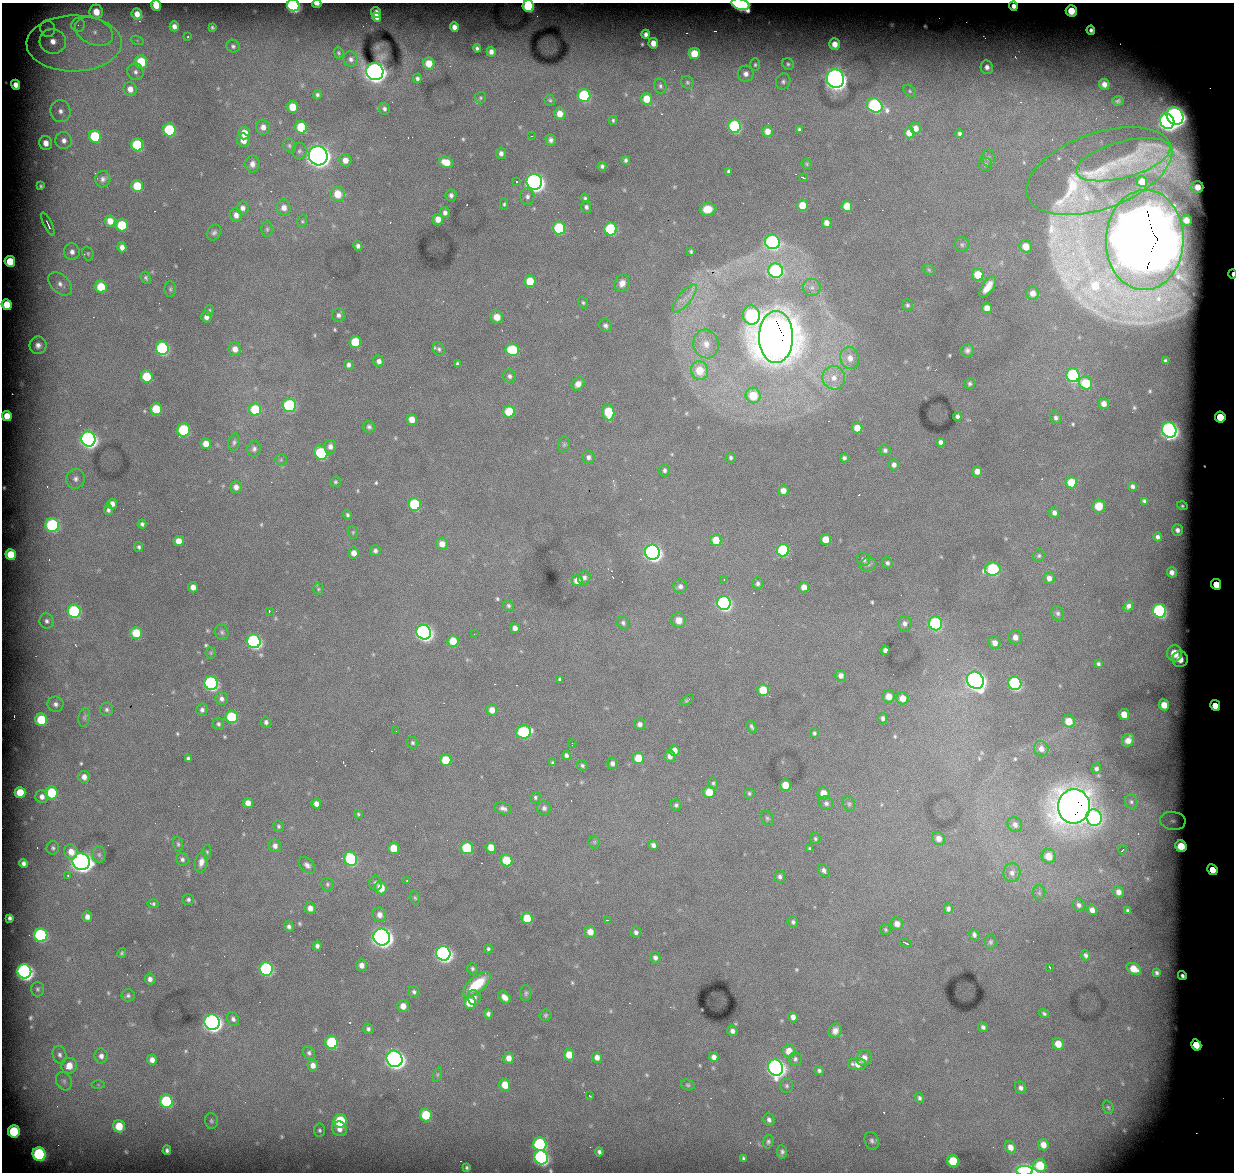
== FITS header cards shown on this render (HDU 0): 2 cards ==
NAXIS1  =                 1232 / length of data axis 1
NAXIS2  =                 1170 / length of data axis 2

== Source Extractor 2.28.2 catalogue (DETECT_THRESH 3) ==
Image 1232 x 1170 px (HDU 0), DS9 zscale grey, 1 PNG px = 1 image px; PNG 1236 x 1174 px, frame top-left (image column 1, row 1170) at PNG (2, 3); each listed source drawn as its Kron ellipse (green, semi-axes under 4 px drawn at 4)
Background 5110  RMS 33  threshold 99.1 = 3 sigma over >= 5 px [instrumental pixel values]
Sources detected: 607; of the 607, the 500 brightest by FLUX_AUTO listed and drawn (107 fainter detections omitted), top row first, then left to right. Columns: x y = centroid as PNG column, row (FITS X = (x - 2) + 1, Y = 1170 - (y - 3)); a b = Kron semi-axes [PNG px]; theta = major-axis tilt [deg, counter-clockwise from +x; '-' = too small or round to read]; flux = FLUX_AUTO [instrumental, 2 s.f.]
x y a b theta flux
317 4 5 2 - 1.1e+04
740 4 9 5 -17 4.3e+05
156 5 5 5 - 4.0e+04
293 5 6 6 - 4.8e+05
528 6 6 5 - 2.2e+05
1013 6 5 4 - 1.6e+04
1071 11 6 5 - 7.8e+04
96 12 7 6 - 3.8e+04
376 12 6 4 -65 1.7e+04
137 14 5 5 - 2.0e+04
376 17 5 4 - 1.0e+04
78 25 6 6 - 1.1e+04
174 26 5 4 - 1.2e+04
212 27 4 3 - 3.5e+03
454 27 5 4 - 1.3e+04
48 29 8 7 - 9.3e+03
1091 30 4 4 - 8.6e+03
94 32 20 13 -24 6.1e+04
646 34 4 4 - 8.1e+03
188 37 3 3 - 3.8e+03
137 40 6 4 -19 3.8e+03
53 41 13 12 - 4.3e+04
74 43 47 28 1 2.6e+05
653 43 5 5 - 2.1e+04
835 44 6 5 - 2.4e+04
233 46 7 6 - 6.2e+03
477 48 4 4 - 5.8e+03
491 52 5 4 - 1.0e+04
339 53 6 4 -66 3.6e+03
694 54 6 5 - 5.5e+04
351 59 7 7 - 8.5e+03
141 62 6 6 - 1.1e+05
429 63 6 5 - 3.9e+04
788 64 6 5 - 4.8e+03
755 65 6 5 - 4.4e+03
987 67 7 6 - 1.0e+04
135 72 8 8 - 1.0e+04
375 72 9 8 - 2.0e+06
746 74 8 8 - 1.3e+04
417 78 5 4 - 5.8e+03
835 79 9 8 - 2.2e+06
783 81 8 7 - 7.0e+03
687 82 6 6 - 4.6e+03
1104 84 5 5 - 1.3e+04
15 85 5 4 - 1.8e+04
660 86 7 6 - 5.8e+03
130 89 7 6 - 2.1e+04
910 91 7 5 -42 4.4e+03
317 95 5 4 - 4.9e+03
584 96 6 6 - 2.3e+05
480 98 6 5 - 3.5e+03
647 99 6 5 - 4.5e+04
550 100 5 5 - 3.8e+03
1118 101 6 4 16 5.0e+03
875 105 8 7 - 4.2e+05
292 107 6 5 - 4.8e+04
384 109 6 5 - 6.2e+03
61 111 11 10 - 2.2e+04
560 114 6 5 - 2.6e+04
1175 116 9 8 - 1.9e+06
613 120 4 3 - 3.6e+03
1167 121 8 7 - 1.3e+06
735 126 6 6 - 3.2e+05
263 127 7 7 - 1.6e+04
301 127 6 6 - 8.8e+04
916 128 5 5 - 1.7e+04
799 129 3 3 - 4.0e+03
169 130 6 6 - 1.9e+05
767 131 5 5 - 1.9e+04
244 133 6 6 - 3.9e+04
909 133 5 5 - 2.7e+04
959 134 4 3 - 5.1e+03
95 136 6 6 - 1.2e+05
532 136 3 2 - 3.5e+03
64 140 8 8 - 1.5e+04
243 140 7 6 - 2.5e+04
551 140 6 5 - 7.6e+03
46 143 7 6 - 2.2e+04
137 145 6 6 - 1.8e+05
289 145 7 6 - 5.4e+03
299 151 8 7 - 6.8e+03
501 153 5 5 - 8.9e+03
318 156 10 9 - 2.6e+06
989 158 8 7 - 6.6e+03
345 160 6 6 - 2.0e+04
626 160 4 3 - 5.1e+03
1123 160 48 18 15 1.0e+05
446 162 7 5 -22 3.8e+04
252 164 8 7 - 1.3e+04
807 164 5 5 - 3.4e+03
985 164 7 6 - 5.3e+03
602 166 4 4 - 5.1e+03
728 171 4 3 - 4.7e+03
1099 171 76 38 20 1.9e+05
803 178 4 2 - 4.9e+03
103 179 8 7 - 9.2e+03
1142 181 5 5 - 2.5e+04
517 182 3 3 - 7.1e+03
534 182 8 7 - 1.4e+06
41 186 4 3 - 4.1e+03
137 186 6 5 - 8.1e+04
1197 187 6 5 - 3.1e+04
338 194 7 7 - 4.5e+04
451 195 6 5 - 8.0e+03
527 196 8 7 - 8.6e+03
585 198 4 4 - 3.5e+03
504 204 6 4 89 3.4e+03
802 205 5 5 - 4.1e+04
847 206 6 5 - 4.4e+04
586 207 6 5 - 6.3e+03
243 208 6 6 - 1.0e+04
284 208 8 7 - 1.8e+04
707 209 8 6 3 3.7e+04
445 213 5 5 - 8.1e+03
236 215 7 5 -71 1.5e+04
438 219 5 5 - 2.0e+04
1186 220 5 5 - 1.6e+04
110 221 5 5 - 2.4e+04
302 221 6 5 - 3.4e+03
827 223 5 4 - 1.6e+04
48 224 12 3 -64 8.9e+03
122 225 6 6 - 1.0e+05
559 228 6 6 - 1.7e+05
267 229 8 5 -90 4.9e+03
611 229 6 6 - 2.1e+05
214 233 8 6 55 7.0e+03
1145 240 50 39 88 3.0e+07
772 242 7 7 - 5.7e+05
962 244 7 7 - 6.0e+03
358 246 5 4 - 6.8e+03
1026 246 6 6 - 3.3e+04
122 247 5 4 - 1.2e+04
691 251 4 3 - 3.6e+03
72 252 8 8 - 1.3e+04
88 253 7 5 -70 3.3e+03
10 261 5 5 - 7.0e+04
929 270 6 5 - 3.3e+03
776 271 7 7 - 4.2e+05
1232 274 5 2 - 2.2e+04
978 275 6 5 - 5.4e+04
146 278 6 4 -63 4.4e+03
530 281 6 5 - 5.7e+04
622 283 9 7 67 1.7e+04
60 284 14 9 -43 2.2e+04
101 287 6 5 - 7.4e+04
812 287 9 8 - 1.3e+04
988 287 12 5 55 2.9e+04
170 289 8 6 -89 5.0e+03
1033 293 6 6 - 1.9e+04
684 299 18 6 50 2.0e+04
583 303 6 4 -71 3.7e+03
7 305 5 5 - 6.5e+04
907 305 6 5 - 4.4e+03
987 308 5 5 - 2.4e+04
209 310 5 4 - 3.3e+03
338 315 6 6 - 8.2e+03
751 315 9 8 - 3.4e+05
206 317 5 5 - 1.2e+04
497 317 6 6 - 2.2e+04
605 326 7 6 - 6.9e+03
776 337 26 17 90 1.4e+07
355 342 6 5 - 9.5e+04
706 344 14 12 -76 3.2e+04
38 345 9 8 - 1.4e+04
162 348 7 6 - 3.8e+05
235 349 6 6 - 1.7e+04
439 349 7 5 -63 5.6e+03
512 350 7 6 - 1.3e+05
967 350 7 6 - 8.0e+03
850 358 11 9 -71 2.5e+04
379 361 6 5 - 1.1e+04
1166 361 3 3 - 4.1e+03
457 364 4 3 - 4.6e+03
349 365 5 4 - 7.8e+03
699 370 9 8 - 5.5e+04
1073 375 7 6 - 3.8e+05
510 376 7 6 - 7.5e+03
147 377 6 6 - 1.1e+05
834 378 12 11 - 3.1e+04
1086 383 7 6 - 8.1e+04
578 384 7 6 - 1.5e+04
970 384 5 5 - 5.3e+03
753 395 8 7 - 7.5e+04
1104 404 5 5 - 1.8e+04
289 405 6 6 - 2.6e+05
156 409 6 5 - 9.3e+04
255 410 6 6 - 1.1e+05
509 412 6 6 - 9.0e+04
608 412 8 6 -85 1.0e+05
7 416 5 5 - 4.0e+04
957 416 4 4 - 7.6e+03
1220 417 5 5 - 1.9e+05
1056 418 6 5 - 7.1e+03
412 419 5 5 - 2.6e+04
369 427 6 5 - 6.1e+03
857 428 5 5 - 2.8e+04
184 430 7 6 - 2.1e+05
1169 430 8 7 - 1.2e+06
88 439 7 7 - 1.1e+06
234 442 9 5 75 5.8e+03
940 442 4 4 - 7.7e+03
206 444 5 5 - 2.5e+04
564 444 8 6 74 4.7e+03
330 446 7 6 - 1.1e+04
254 449 8 7 - 7.4e+03
885 450 5 5 - 6.5e+03
321 453 7 6 - 1.7e+05
588 457 6 6 - 8.5e+03
731 458 5 5 - 4.6e+03
844 458 4 4 - 6.2e+03
281 460 6 5 - 3.6e+03
894 465 5 5 - 9.9e+03
664 470 6 5 - 6.4e+03
977 471 5 5 - 1.7e+04
76 479 10 9 - 1.3e+04
335 482 5 5 - 3.6e+03
1071 482 6 5 - 6.2e+04
1133 486 4 4 - 6.4e+03
236 487 6 6 - 1.3e+04
783 491 5 5 - 1.7e+04
1144 501 4 3 - 4.1e+03
112 504 5 4 - 1.1e+04
415 504 6 6 - 1.9e+05
1099 506 6 6 - 4.3e+04
1182 506 5 4 - 4.3e+03
108 510 5 4 - 6.4e+03
1054 513 5 5 - 9.6e+03
347 515 5 4 - 4.6e+03
142 524 4 4 - 5.6e+03
52 525 7 6 - 3.2e+05
1177 530 6 5 - 1.0e+04
353 532 6 5 - 3.4e+03
1158 537 4 3 - 5.8e+03
826 539 5 5 - 3.8e+04
716 540 6 5 - 4.6e+04
179 541 5 5 - 2.4e+04
442 544 6 6 - 2.1e+04
139 547 5 4 - 4.6e+03
783 550 6 6 - 2.2e+05
375 551 5 5 - 7.1e+03
652 552 7 7 - 1.2e+06
354 553 5 5 - 1.7e+04
11 554 5 5 - 6.5e+04
1039 556 6 5 - 4.5e+03
864 559 7 6 - 7.9e+03
887 563 5 5 - 5.6e+03
868 564 8 7 - 6.5e+03
993 569 8 6 8 2.5e+05
1172 572 5 4 - 1.3e+04
584 578 7 6 - 7.9e+03
1049 578 6 5 - 1.2e+04
577 580 6 5 - 2.1e+04
724 580 4 3 - 5.2e+03
758 583 6 5 - 6.5e+03
1216 584 5 5 - 1.3e+05
680 586 6 6 - 8.8e+03
193 587 5 5 - 1.6e+04
804 587 5 5 - 2.0e+04
318 589 5 5 - 3.5e+03
724 603 7 6 - 6.9e+05
508 606 6 5 - 4.5e+03
1128 606 5 4 - 8.5e+03
74 611 7 6 - 2.9e+05
269 611 3 2 - 4.2e+03
1159 611 7 6 - 5.1e+05
1058 613 7 6 - 6.1e+03
679 620 7 7 - 2.3e+04
47 621 8 7 - 8.4e+03
623 623 7 5 -58 6.2e+03
904 623 7 7 - 9.1e+03
935 623 7 6 - 3.3e+05
515 628 5 4 - 1.3e+04
222 632 8 6 -72 5.6e+03
424 632 7 7 - 1.2e+06
136 633 6 5 - 6.4e+04
474 634 3 2 - 3.5e+03
1015 637 7 6 - 1.5e+04
254 641 7 6 - 5.5e+05
453 641 6 5 - 4.9e+04
995 643 6 5 - 1.5e+04
885 650 4 4 - 9.8e+03
211 653 6 5 - 3.4e+03
1174 653 8 7 - 6.4e+04
1180 659 8 7 - 4.1e+04
1098 664 4 3 - 4.7e+03
841 675 5 5 - 1.2e+04
560 679 4 3 - 3.8e+03
975 680 9 8 - 1.7e+06
211 683 7 6 - 5.8e+05
1015 683 7 6 - 4.1e+05
763 690 6 5 - 7.2e+04
889 696 6 6 - 2.5e+04
902 698 6 6 - 2.6e+04
222 699 7 6 - 8.7e+03
687 700 7 3 36 4.0e+03
56 704 8 7 - 1.0e+04
1164 705 5 5 - 3.1e+04
1215 705 5 5 - 1.1e+05
107 709 7 6 - 6.1e+03
202 710 6 5 - 8.1e+03
492 710 5 5 - 2.2e+04
1124 714 5 5 - 2.9e+04
84 717 9 5 79 5.5e+03
232 717 6 6 - 1.4e+05
883 718 5 4 - 7.5e+03
41 720 6 6 - 1.2e+05
1069 721 6 6 - 3.6e+04
266 722 6 5 - 6.9e+03
218 724 6 5 - 5.7e+03
640 724 5 5 - 9.5e+03
752 727 7 4 -62 5.1e+03
396 731 3 2 - 3.2e+03
523 732 7 6 - 2.4e+05
814 733 5 4 - 4.7e+03
1128 740 7 5 53 1.7e+04
412 743 6 5 - 4.9e+03
572 743 4 2 - 5.5e+03
1041 749 8 7 - 1.5e+04
674 750 5 5 - 2.1e+04
566 755 5 4 - 6.8e+03
670 756 6 5 - 1.2e+04
188 758 4 4 - 4.6e+03
638 758 6 5 - 5.2e+04
446 760 6 6 - 7.7e+04
553 763 4 3 - 3.8e+03
612 763 5 5 - 8.4e+03
582 766 5 5 - 4.7e+03
1096 769 5 5 - 5.7e+03
84 777 6 5 - 1.6e+04
713 783 6 5 - 4.2e+03
785 785 5 5 - 4.5e+04
20 792 5 5 - 5.9e+04
709 792 6 6 - 5.2e+04
52 793 6 6 - 1.2e+05
749 793 5 5 - 4.4e+03
823 793 6 6 - 3.1e+04
42 797 6 6 - 1.3e+04
535 797 5 5 - 4.1e+03
1131 802 7 6 - 5.8e+03
248 803 5 5 - 1.7e+04
826 803 7 6 - 7.4e+03
316 804 5 4 - 1.3e+04
849 804 8 6 -71 4.9e+03
676 805 5 5 - 5.0e+03
1074 806 17 16 - 9.3e+06
503 808 9 6 -17 8.6e+03
544 808 7 6 - 8.2e+03
358 814 4 4 - 3.3e+03
767 818 8 6 -53 5.0e+03
1094 818 8 7 - 4.3e+05
1173 821 13 9 -7 1.6e+04
1015 824 8 7 - 1.1e+04
278 826 5 5 - 4.4e+03
939 838 7 6 - 1.7e+04
815 839 5 5 - 4.0e+03
594 842 6 6 - 3.8e+03
178 844 7 4 -75 4.5e+03
653 845 5 4 - 9.6e+03
275 846 6 6 - 1.1e+04
1181 846 6 5 - 8.0e+04
491 847 5 5 - 3.1e+04
53 848 7 6 - 5.6e+03
394 848 6 5 - 4.6e+04
467 848 6 6 - 1.5e+05
810 848 4 4 - 3.6e+03
1122 850 4 2 - 4.0e+03
71 852 7 6 - 2.4e+04
207 852 7 4 -90 3.5e+03
99 855 8 6 -87 6.0e+03
1048 856 7 7 - 3.7e+04
182 859 6 6 - 7.0e+03
351 859 7 6 - 2.4e+05
506 860 6 5 - 7.6e+04
81 862 9 8 - 1.9e+06
201 862 10 6 78 1.5e+04
23 863 4 4 - 7.7e+03
307 865 9 6 -44 9.7e+03
1212 870 5 5 - 1.2e+05
824 871 7 5 -56 8.8e+03
1012 873 9 8 - 1.3e+04
68 875 3 3 - 4.3e+03
780 877 6 5 - 6.8e+03
407 880 3 3 - 3.9e+03
376 883 7 6 - 6.9e+03
327 884 6 6 - 4.8e+03
381 888 6 6 - 4.0e+04
1118 892 6 5 - 1.4e+04
1039 893 7 6 - 6.1e+03
415 898 7 5 -71 3.7e+03
188 899 6 5 - 5.6e+03
153 904 6 4 -1 4.2e+03
1079 905 6 6 - 7.6e+03
310 908 6 5 - 1.5e+04
948 909 5 4 - 7.2e+03
1092 910 5 4 - 1.3e+04
1128 910 4 3 - 4.2e+03
379 915 7 6 - 1.5e+04
87 917 5 5 - 1.3e+04
10 918 4 3 - 5.5e+03
527 918 6 5 - 6.2e+04
608 920 4 2 - 4.1e+03
793 922 6 5 - 5.0e+03
897 924 6 6 - 1.6e+04
289 926 5 4 - 6.5e+03
886 929 5 5 - 3.5e+03
590 932 6 5 - 2.4e+04
636 932 5 5 - 7.4e+03
41 935 7 6 - 3.5e+05
974 935 6 4 -57 7.3e+03
382 937 8 8 - 1.9e+06
990 942 7 6 - 4.9e+03
906 943 6 2 -31 4.9e+03
317 946 4 4 - 7.3e+03
488 949 4 4 - 4.3e+03
122 953 5 3 - 3.7e+03
443 953 7 7 - 1.0e+06
1085 955 5 4 - 5.6e+03
655 958 6 5 - 7.8e+03
361 965 6 5 - 1.5e+04
1050 967 4 2 - 3.6e+03
266 969 7 6 - 4.0e+05
472 969 5 5 - 4.9e+03
1134 969 7 5 -31 3.8e+04
24 971 7 7 - 1.1e+06
1157 973 4 3 - 4.8e+03
1182 976 5 4 - 7.9e+03
150 979 5 5 - 1.0e+04
477 984 17 8 40 8.4e+04
37 989 7 6 - 5.4e+03
414 992 6 6 - 6.1e+03
526 993 8 6 88 5.4e+03
128 995 6 6 - 6.0e+03
504 997 7 5 -48 1.5e+04
474 998 8 6 -83 1.1e+04
470 1002 6 6 - 5.9e+04
403 1006 6 5 - 2.2e+04
1044 1013 5 4 - 4.2e+03
488 1014 5 4 - 6.9e+03
545 1015 6 6 - 4.2e+03
793 1017 5 4 - 1.2e+04
233 1019 7 5 -63 7.8e+03
212 1022 8 7 - 1.4e+06
983 1027 5 4 - 6.0e+03
368 1029 5 5 - 5.8e+03
732 1031 5 5 - 8.5e+03
835 1031 7 6 - 1.2e+04
332 1042 6 6 - 1.9e+05
1058 1044 6 5 - 3.4e+04
1196 1045 6 5 - 1.1e+05
789 1051 6 6 - 3.4e+04
309 1053 7 5 -55 6.0e+03
60 1055 9 6 -75 9.0e+03
569 1055 6 5 - 3.2e+04
101 1056 7 6 - 1.3e+04
597 1057 5 5 - 1.3e+04
714 1057 5 4 - 1.3e+04
509 1058 6 5 - 1.7e+04
864 1058 8 7 - 1.7e+04
394 1059 8 7 - 1.7e+06
795 1059 7 6 - 6.2e+03
152 1060 5 4 - 1.4e+04
857 1064 9 6 -1 2.0e+04
313 1065 6 5 - 1.5e+04
69 1066 8 7 - 3.4e+04
776 1067 8 7 - 1.4e+06
819 1070 4 4 - 5.1e+03
437 1075 7 3 71 3.2e+03
64 1081 10 7 -61 1.0e+04
98 1085 6 4 -1 3.8e+03
505 1085 6 5 - 4.0e+04
688 1085 7 5 -16 4.4e+03
787 1086 7 6 - 5.2e+03
1021 1088 6 5 - 8.5e+03
589 1096 3 2 - 3.2e+03
919 1098 5 4 - 5.7e+03
166 1101 7 6 - 2.4e+05
1108 1107 7 5 -70 3.9e+03
426 1115 6 6 - 1.0e+05
769 1120 6 5 - 8.1e+03
211 1121 8 6 -85 5.6e+03
340 1121 7 6 - 1.3e+05
119 1126 6 6 - 5.8e+04
339 1129 7 7 - 1.5e+04
319 1130 6 5 - 4.6e+03
14 1131 6 6 - 1.8e+05
872 1141 9 7 -68 7.3e+03
768 1142 7 5 75 5.4e+03
540 1144 7 6 - 3.9e+05
1043 1145 6 5 - 2.0e+04
1010 1147 6 5 - 1.8e+04
167 1150 5 4 - 6.7e+03
599 1152 5 4 - 6.2e+03
782 1152 7 5 -85 6.7e+03
39 1154 7 6 - 4.3e+05
541 1157 7 6 - 7.6e+05
743 1158 4 3 - 4.0e+03
953 1161 6 5 - 1.0e+05
1040 1166 6 6 - 8.1e+04
467 1168 3 3 - 3.6e+03
1025 1171 8 4 1 8.0e+05
At the frame edge (FLAGS 8, measured only in part): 8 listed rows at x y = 317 4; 740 4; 156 5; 293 5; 528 6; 1013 6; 1232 274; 1025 1171
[107 fainter detections neither listed nor drawn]